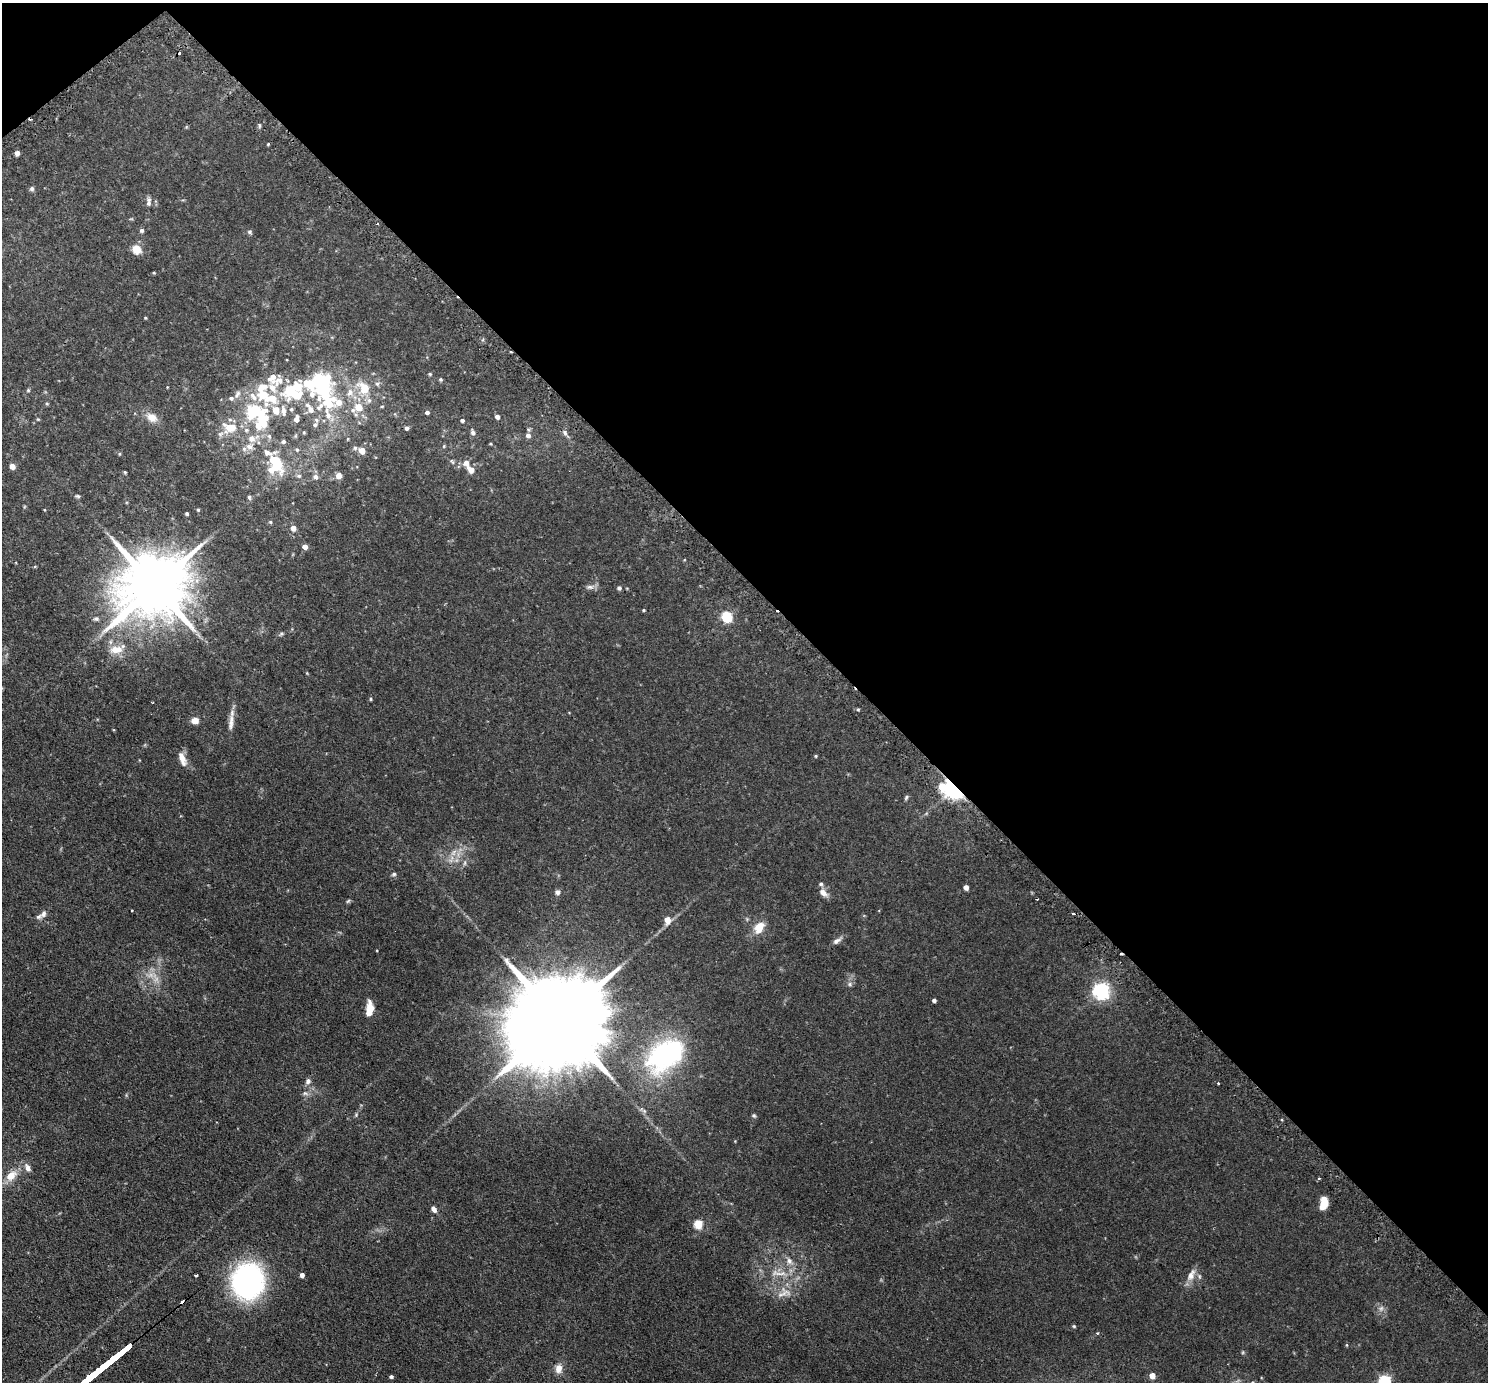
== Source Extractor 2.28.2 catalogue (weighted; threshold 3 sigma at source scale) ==
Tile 3 of 4 x 4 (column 3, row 1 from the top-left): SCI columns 3022-4507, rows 4329-5708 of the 6041 x 6039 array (HDU 1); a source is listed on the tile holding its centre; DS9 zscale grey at full resolution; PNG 1490 x 1384 px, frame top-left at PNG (2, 3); no overlay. Shown black and unused: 43% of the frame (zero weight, under 2 of 3 exposures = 4% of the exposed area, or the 3 px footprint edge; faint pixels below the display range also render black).
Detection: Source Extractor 2.28.2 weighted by HDU 2 'WHT'; one run over the whole footprint, this tile lists its part. Background 0.0806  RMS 0.0067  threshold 0.0301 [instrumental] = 3 sigma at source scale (4.5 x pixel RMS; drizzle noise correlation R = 1.50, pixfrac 1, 0.05/0.05 arcsec/px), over >= 5 px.
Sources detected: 172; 5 too faint to see at this stretch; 7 inside a brighter object's white glare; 2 cosmic-ray / hot-pixel residue — not listed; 27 inside a brighter listed object's ellipse — not listed separately; the other 131 listed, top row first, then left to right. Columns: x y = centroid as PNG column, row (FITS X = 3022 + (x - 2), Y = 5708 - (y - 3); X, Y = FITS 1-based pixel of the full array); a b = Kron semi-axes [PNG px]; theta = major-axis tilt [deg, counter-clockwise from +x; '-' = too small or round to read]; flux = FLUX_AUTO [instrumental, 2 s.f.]
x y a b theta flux
259 125 6 3 90 0.9
268 144 3 3 - 0.83
17 153 4 4 - 3.9
32 189 6 6 - 1.4
148 203 9 7 76 2.5
377 224 4 2 - 0.56
142 230 5 5 - 1.4
250 232 6 5 - 1.2
136 249 5 5 - 25
154 273 5 3 - 0.58
145 318 4 3 - 0.63
511 352 3 2 - 0.94
430 374 4 4 - 0.82
441 379 5 5 - 1
278 381 19 12 27 8.6
320 381 30 26 42 42
377 384 7 6 - 1.6
364 388 9 7 -47 17
28 390 5 5 - 0.82
350 392 13 9 58 5.8
237 394 13 6 57 2.6
369 400 8 6 76 2.3
47 403 5 4 - 0.79
382 406 5 3 - 0.59
358 407 6 6 - 12
291 409 6 5 - 1.3
353 410 8 7 - 2.6
254 411 24 16 20 29
283 411 12 6 -82 4.2
427 412 4 4 - 2
328 414 57 17 -54 27
152 417 15 10 -31 6.9
497 417 4 4 - 2.9
38 419 5 4 - 0.64
296 419 7 5 78 3.9
462 420 4 4 - 1.5
230 427 16 11 2 14
407 428 5 4 - 1.8
304 432 5 4 - 0.75
473 432 7 5 -68 1.9
565 433 8 6 -60 1.9
528 435 7 6 - 2.6
269 436 8 6 -75 1.8
251 439 10 9 - 5
283 442 6 5 - 1.6
490 444 5 3 - 0.52
444 446 5 5 - 0.74
244 449 7 6 - 1.7
297 449 6 5 - 0.99
119 454 5 4 - 0.68
452 462 8 5 -61 1.3
466 463 7 7 - 4.2
12 466 5 4 - 6.9
277 466 20 12 -50 16
471 470 7 5 -44 6.3
125 472 4 3 - 0.71
339 475 5 5 - 5.7
299 476 7 5 -11 1.4
315 477 6 6 - 2.5
78 496 8 4 -1 1.1
249 497 7 5 -74 1.1
44 510 3 3 - 0.46
198 510 4 3 - 0.78
187 514 3 3 - 0.99
270 522 5 4 - 0.73
293 528 5 5 - 4.9
305 547 4 4 - 4.7
154 586 22 16 36 6500
590 587 13 6 8 2.5
619 588 5 5 - 1.4
643 610 4 3 - 0.72
727 616 6 5 - 58
96 619 7 6 - 1.6
281 634 8 4 36 1
117 649 21 10 13 9.7
370 699 4 3 - 0.69
858 709 4 4 - 0.82
194 721 8 6 -7 5.2
231 722 26 7 83 5.6
816 756 4 3 - 0.75
182 759 18 8 -69 6.1
953 788 7 5 -55 490
906 797 7 4 53 1.1
465 863 8 4 82 1.3
394 874 6 5 - 1.2
966 887 5 4 - 4.2
557 892 6 6 - 2.4
823 893 13 8 -39 4.1
1037 899 3 2 - 0.55
348 901 6 5 - 0.94
132 910 3 2 - 0.67
43 914 11 8 44 2.6
1073 914 4 3 - 2.9
667 920 6 5 - 7.2
759 928 13 9 57 10
837 941 14 6 33 2.8
850 984 7 6 - 1.6
1101 990 6 6 - 230
934 1000 4 3 - 1.9
370 1009 15 7 84 9.1
558 1022 53 20 38 22000
666 1055 43 26 36 120
308 1081 8 7 - 2.3
1218 1083 3 2 - 0.93
305 1093 8 6 -14 1.9
644 1111 7 6 - 1.7
356 1115 6 5 - 0.87
754 1115 6 5 - 0.99
28 1168 11 7 -67 3
11 1175 14 10 44 9.1
1319 1178 3 3 - 2.6
1324 1203 10 6 78 13
434 1209 7 5 -55 2.7
698 1224 5 5 - 31
789 1261 11 9 -50 4.4
778 1273 27 8 -2 9.2
196 1275 4 3 - 1
302 1275 4 4 - 2.5
1191 1275 19 9 63 6
248 1281 26 23 82 170
784 1293 23 14 15 9.9
182 1302 4 3 - 3.9
1074 1326 5 4 - 0.74
1097 1333 3 3 - 0.85
1347 1345 5 3 - 0.6
1243 1352 6 3 72 0.72
558 1368 11 8 86 5.3
391 1376 4 3 - 1.3
1152 1376 4 4 - 8.8
1385 1380 6 5 - 76
1252 1382 7 4 19 1
Overlapping masked pixels (flux is a lower limit): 5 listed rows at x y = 511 352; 953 788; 1073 914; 558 1022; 182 1302
Isophote crosses this tile's border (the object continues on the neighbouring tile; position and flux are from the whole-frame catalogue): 2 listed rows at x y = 1385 1380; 1252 1382